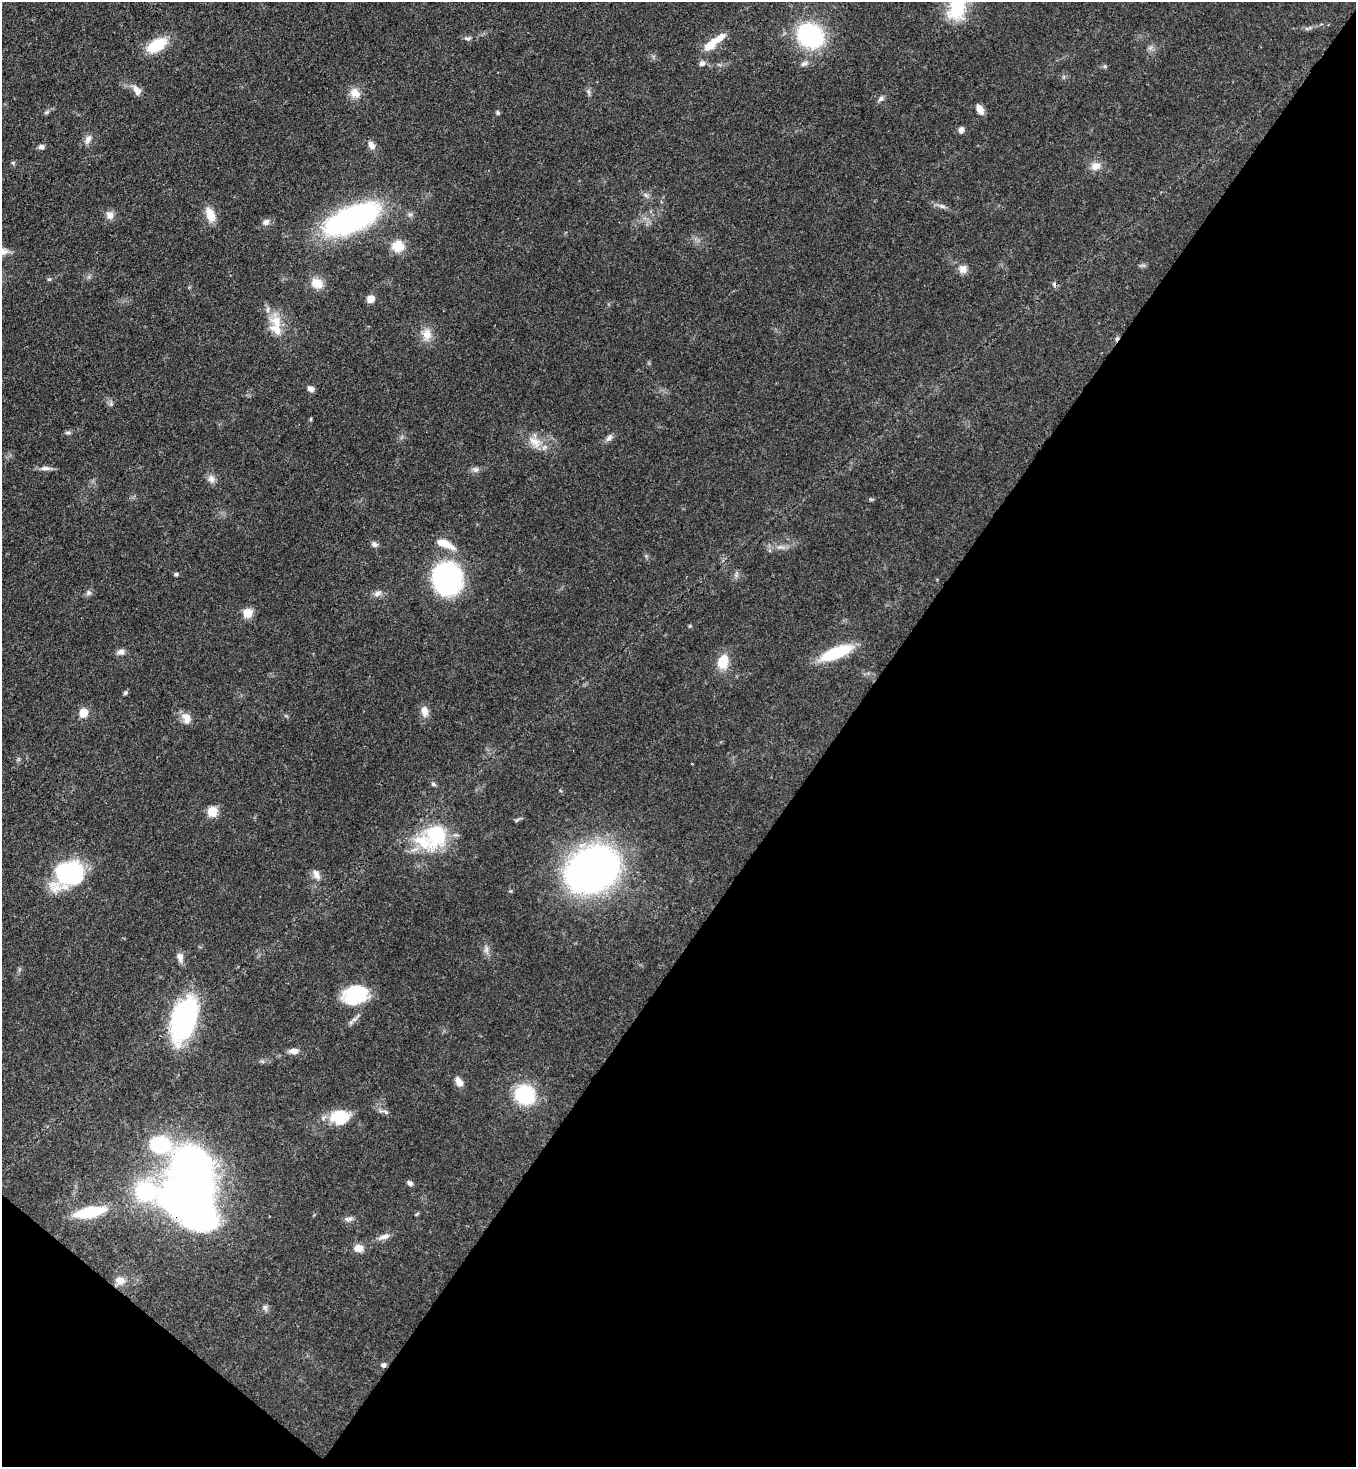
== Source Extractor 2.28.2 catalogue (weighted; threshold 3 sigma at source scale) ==
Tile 15 of 4 x 4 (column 3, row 4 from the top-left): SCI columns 3072-4425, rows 60-1524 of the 6003 x 5980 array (HDU 1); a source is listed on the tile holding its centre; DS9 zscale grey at full resolution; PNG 1358 x 1469 px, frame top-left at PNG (2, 2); no overlay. Shown black and unused: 40% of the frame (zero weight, under 3 of 4 exposures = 7% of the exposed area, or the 3 px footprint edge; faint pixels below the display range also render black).
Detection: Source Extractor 2.28.2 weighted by HDU 2 'WHT'; one run over the whole footprint, this tile lists its part. Background 0.0899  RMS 0.0041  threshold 0.0183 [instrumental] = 3 sigma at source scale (4.5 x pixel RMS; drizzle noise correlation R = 1.50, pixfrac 1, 0.05/0.05 arcsec/px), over >= 5 px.
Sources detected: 89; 1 inside a brighter object's white glare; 2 cosmic-ray / hot-pixel residue — not listed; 6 inside a brighter listed object's ellipse — not listed separately; the other 80 listed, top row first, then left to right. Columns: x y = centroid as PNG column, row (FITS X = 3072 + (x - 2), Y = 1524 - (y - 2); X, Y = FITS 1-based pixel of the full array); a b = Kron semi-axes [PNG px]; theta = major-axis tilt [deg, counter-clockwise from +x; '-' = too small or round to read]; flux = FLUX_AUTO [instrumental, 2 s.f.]
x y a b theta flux
957 6 37 21 76 21
810 36 24 19 -31 47
467 38 10 4 -5 0.94
157 45 23 12 31 13
710 46 14 9 45 6.6
702 63 8 7 - 1.5
804 64 10 6 30 1.4
137 90 16 8 -61 2.7
355 93 15 12 -46 4
881 99 9 5 45 1.1
980 109 11 6 -62 3.3
46 112 8 5 19 0.75
498 113 6 5 - 0.71
961 130 7 6 - 1.7
88 140 13 7 61 2.2
371 145 12 8 -57 2.3
42 147 7 6 - 1.3
1096 166 13 10 14 3.4
942 206 11 5 -17 1.5
110 215 11 10 - 2.5
210 215 18 10 -70 5.8
352 219 55 22 23 95
266 222 9 8 - 1.7
398 246 15 15 - 6.5
963 269 11 10 - 2.8
49 279 5 5 - 0.62
317 283 17 13 -26 5.3
371 299 5 5 - 9.3
276 322 25 14 -69 8.7
427 334 16 12 88 4.9
311 389 9 6 -41 1.7
111 404 5 5 - 0.78
311 419 5 3 - 0.48
68 433 8 4 0 0.77
609 438 12 6 47 1.6
535 442 21 11 -41 5.9
45 468 16 6 -1 2
475 469 8 7 - 1.4
211 479 11 9 -56 2.3
445 543 20 9 -27 6.4
374 544 9 6 -51 1.3
780 547 9 4 0 1.4
176 574 5 4 - 0.72
447 579 21 18 -78 110
88 593 9 6 35 1.2
377 593 10 8 20 1.8
247 613 5 5 - 19
690 626 5 4 - 0.46
121 652 10 8 12 1.9
836 653 32 10 22 22
723 662 18 12 76 8.1
125 693 6 4 60 0.74
424 711 14 9 -83 3.2
83 713 5 5 - 15
186 718 13 9 -69 3.9
433 784 7 5 -18 0.77
212 811 5 5 - 23
436 835 35 31 78 26
592 870 35 27 29 260
69 874 30 23 26 48
316 874 14 8 -63 2.4
486 949 11 5 75 1.6
180 957 14 8 -81 2.2
356 994 28 21 20 22
183 1019 35 19 75 94
294 1051 11 6 -1 2.8
459 1082 12 7 -61 3.3
525 1095 16 15 - 31
386 1112 12 5 -22 1.4
340 1117 22 16 6 14
160 1144 24 15 -21 34
410 1183 7 5 -39 1.3
192 1203 56 35 -37 220
90 1212 25 9 11 25
349 1219 13 6 1 1.5
384 1236 16 7 15 2.4
358 1248 12 9 -5 3.3
120 1281 12 10 -3 3.3
265 1308 10 5 -65 1.1
383 1365 6 6 - 1.1
Overlapping masked pixels (flux is a lower limit): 1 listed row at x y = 192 1203
Isophote crosses this tile's border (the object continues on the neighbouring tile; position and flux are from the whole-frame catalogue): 1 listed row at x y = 957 6